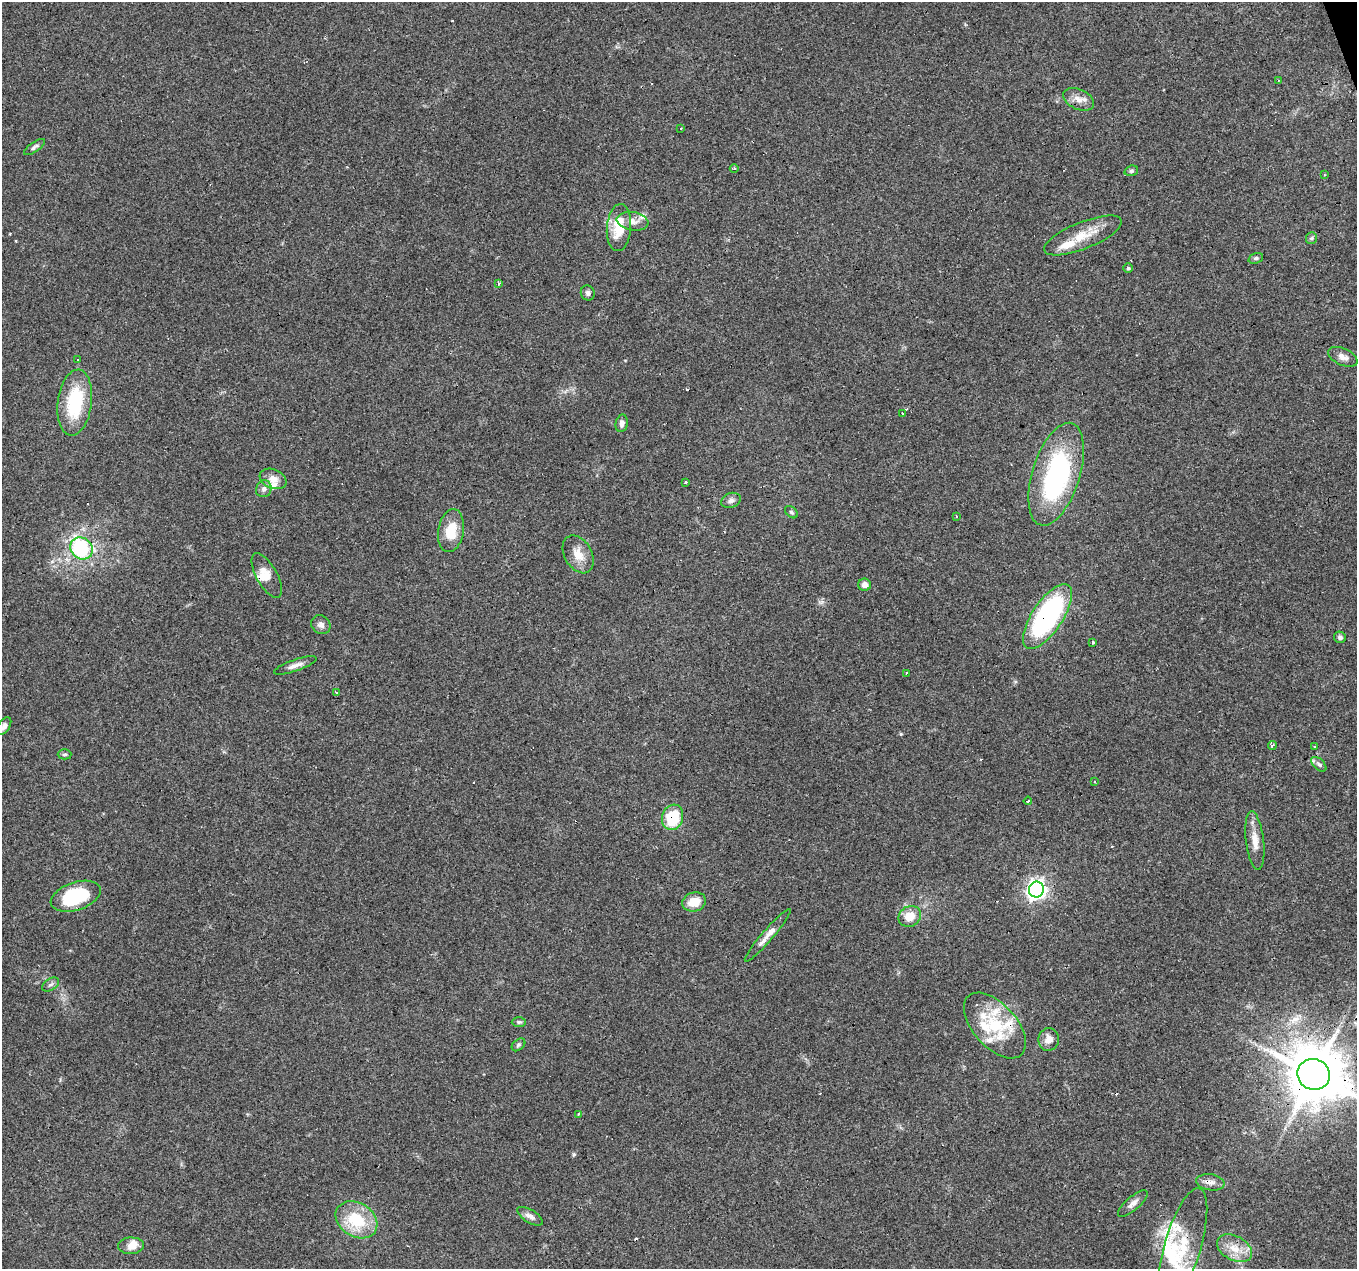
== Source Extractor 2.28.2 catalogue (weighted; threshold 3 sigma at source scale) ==
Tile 10 of 4 x 4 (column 2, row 3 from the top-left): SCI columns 1356-2710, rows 1386-2652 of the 5419 x 5248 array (HDU 1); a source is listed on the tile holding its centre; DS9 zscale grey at full resolution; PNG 1359 x 1271 px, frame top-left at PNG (2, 2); each listed source drawn as its Kron ellipse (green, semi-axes under 4 px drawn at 4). Shown black and unused: <1% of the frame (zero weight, under 3 of 4 exposures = <1% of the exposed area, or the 3 px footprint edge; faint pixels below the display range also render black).
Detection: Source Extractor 2.28.2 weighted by HDU 2 'WHT'; one run over the whole footprint, this tile lists its part. Background 0.101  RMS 0.0064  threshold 0.0288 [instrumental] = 3 sigma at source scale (4.5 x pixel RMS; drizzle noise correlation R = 1.50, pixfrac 1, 0.0396/0.0396 arcsec/px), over >= 5 px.
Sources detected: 94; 3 inside a brighter object's white glare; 12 cosmic-ray / hot-pixel residue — neither listed nor drawn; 12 inside a brighter listed object's ellipse — not listed separately; the other 67 listed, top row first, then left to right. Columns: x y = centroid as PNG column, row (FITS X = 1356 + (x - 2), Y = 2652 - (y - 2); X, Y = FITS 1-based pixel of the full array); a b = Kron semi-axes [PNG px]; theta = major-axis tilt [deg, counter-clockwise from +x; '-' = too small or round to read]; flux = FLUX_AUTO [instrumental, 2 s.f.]
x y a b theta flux
1279 80 3 2 - 0.44
1078 99 16 10 -24 5.7
681 128 3 3 - 1.1
34 147 12 5 35 1.9
734 169 4 3 - 0.84
1131 171 7 5 20 1.3
1324 175 2 2 - 0.64
632 221 16 9 -9 5.2
619 228 23 12 85 18
1083 235 41 13 22 16
1311 238 6 5 - 1.1
1256 258 8 5 18 1.3
1128 268 5 4 - 1.2
499 283 3 3 - 2.1
588 293 7 7 - 1.9
1343 357 15 8 -24 3.9
77 360 3 3 - 2.1
75 403 33 17 82 39
902 413 2 2 - 0.56
622 423 9 6 78 2.7
1056 474 53 24 72 110
273 479 14 9 -22 5.4
685 483 3 3 - 1
264 489 8 7 - 2.9
731 500 10 7 23 2.3
791 512 7 5 -40 1.2
956 516 3 2 - 0.48
451 531 22 12 81 16
81 548 12 10 -43 55
578 554 20 13 -59 9.1
267 576 25 10 -61 7
864 585 6 6 - 3.8
1047 616 37 15 56 120
321 625 10 9 - 2.8
1340 637 6 5 - 1.6
1093 642 3 3 - 1.4
295 665 22 5 19 4
906 673 3 3 - 0.7
337 692 3 3 - 2.2
4 726 10 5 56 2.6
1272 745 4 3 - 1.4
1314 747 3 3 - 1.2
65 754 7 5 0 1.2
1319 764 9 5 -44 1.8
1095 782 3 2 - 0.73
1028 801 4 2 - 0.65
673 817 13 10 72 26
1255 841 29 9 -83 8.2
1036 890 8 7 - 280
76 896 26 14 18 40
694 902 12 9 16 10
910 916 12 10 31 9.7
768 935 34 5 49 6.2
50 984 9 5 35 1.8
519 1022 7 5 1 1.2
995 1025 39 21 -48 34
1049 1039 11 10 - 5.3
519 1045 8 5 41 1.2
1314 1074 16 15 - 3300
578 1114 4 3 - 0.88
1210 1182 14 8 -8 4
1133 1204 19 6 41 3.6
530 1216 14 6 -31 3.3
356 1220 22 17 -32 27
1183 1245 59 18 73 28
131 1246 13 8 3 6.6
1234 1248 19 12 -29 10
Overlapping masked pixels (flux is a lower limit): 7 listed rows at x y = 81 548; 1047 616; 673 817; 1036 890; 995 1025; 1314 1074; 1183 1245
Isophote crosses this tile's border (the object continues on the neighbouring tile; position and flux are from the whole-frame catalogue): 2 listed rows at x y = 4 726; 1314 1074
Unlisted compact peaks at least as high as the median listed source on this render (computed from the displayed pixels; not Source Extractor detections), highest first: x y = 573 1154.